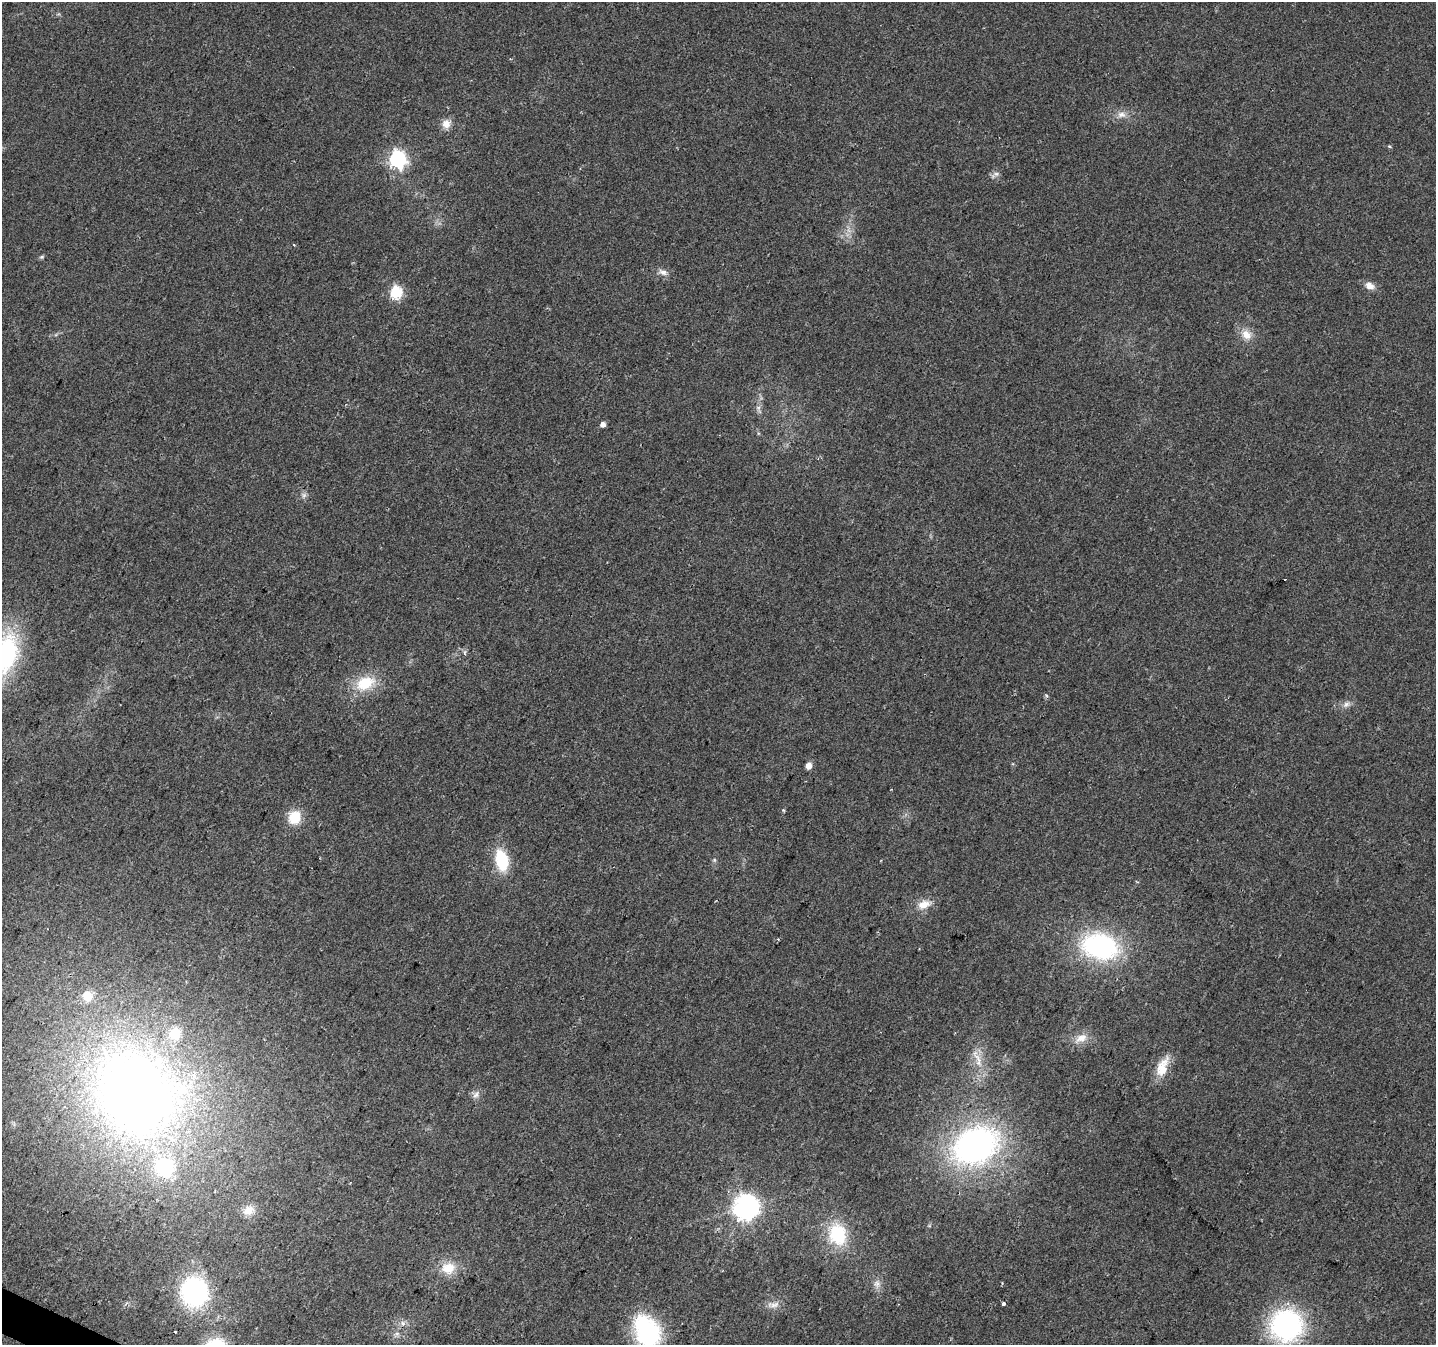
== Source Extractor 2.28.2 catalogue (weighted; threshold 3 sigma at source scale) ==
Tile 7 of 4 x 4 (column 3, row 2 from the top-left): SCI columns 2867-4300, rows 2889-4231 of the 5740 x 5842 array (HDU 1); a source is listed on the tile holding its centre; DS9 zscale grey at full resolution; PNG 1438 x 1347 px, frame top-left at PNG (2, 2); no overlay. Shown black and unused: <1% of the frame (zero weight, under 2 of 3 exposures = <1% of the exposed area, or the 3 px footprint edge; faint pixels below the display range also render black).
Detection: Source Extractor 2.28.2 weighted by HDU 2 'WHT'; one run over the whole footprint, this tile lists its part. Background 0.0516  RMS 0.0083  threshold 0.0372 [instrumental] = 3 sigma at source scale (4.5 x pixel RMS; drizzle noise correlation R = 1.50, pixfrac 1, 0.0396/0.0396 arcsec/px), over >= 5 px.
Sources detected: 49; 1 cosmic-ray / hot-pixel residue — not listed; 2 inside a brighter listed object's ellipse — not listed separately; the other 46 listed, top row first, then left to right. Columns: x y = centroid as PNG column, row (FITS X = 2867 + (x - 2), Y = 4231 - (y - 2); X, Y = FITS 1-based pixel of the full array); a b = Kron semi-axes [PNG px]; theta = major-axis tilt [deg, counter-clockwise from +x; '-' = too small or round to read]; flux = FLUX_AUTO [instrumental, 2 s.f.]
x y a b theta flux
1121 114 13 9 -3 6.4
446 124 12 11 - 7.5
1389 146 5 3 - 0.95
398 159 7 7 - 270
996 174 8 6 -20 2.7
294 245 4 2 - 0.69
42 257 6 5 - 1.4
663 272 13 7 -17 4.6
1370 286 12 8 -20 6.4
396 292 6 6 - 100
1246 335 15 12 -44 10
758 408 7 6 - 2.4
603 424 5 5 - 4.7
304 495 9 6 75 2.7
1285 580 3 3 - 3.3
465 652 8 4 -81 1.7
6 654 45 24 73 110
365 683 27 18 25 29
1346 704 11 7 21 4
809 765 5 5 - 10
783 810 4 4 - 0.95
295 817 14 12 68 21
502 860 23 13 -78 36
714 860 6 5 - 1.3
924 904 18 12 21 11
778 939 3 3 - 0.76
1100 946 33 23 -13 140
87 996 12 11 - 14
1081 1038 19 10 26 9.3
978 1060 26 9 -70 13
1162 1067 29 13 67 16
136 1093 105 92 -51 810
476 1095 12 8 50 4.2
975 1145 52 38 26 250
746 1206 8 8 - 860
249 1210 16 13 26 10
838 1234 20 16 -78 49
448 1268 19 15 6 16
877 1284 12 8 87 5
194 1292 26 23 -80 140
1003 1304 3 3 - 27
773 1305 19 8 4 6.4
403 1323 7 6 - 3
1287 1325 27 27 - 170
647 1332 31 22 -62 110
397 1334 7 6 - 2.5
Isophote crosses this tile's border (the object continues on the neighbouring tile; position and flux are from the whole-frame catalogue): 2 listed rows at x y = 6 654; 647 1332
Unlisted compact peaks at least as high as the median listed source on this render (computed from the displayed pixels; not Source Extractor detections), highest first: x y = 1046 695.